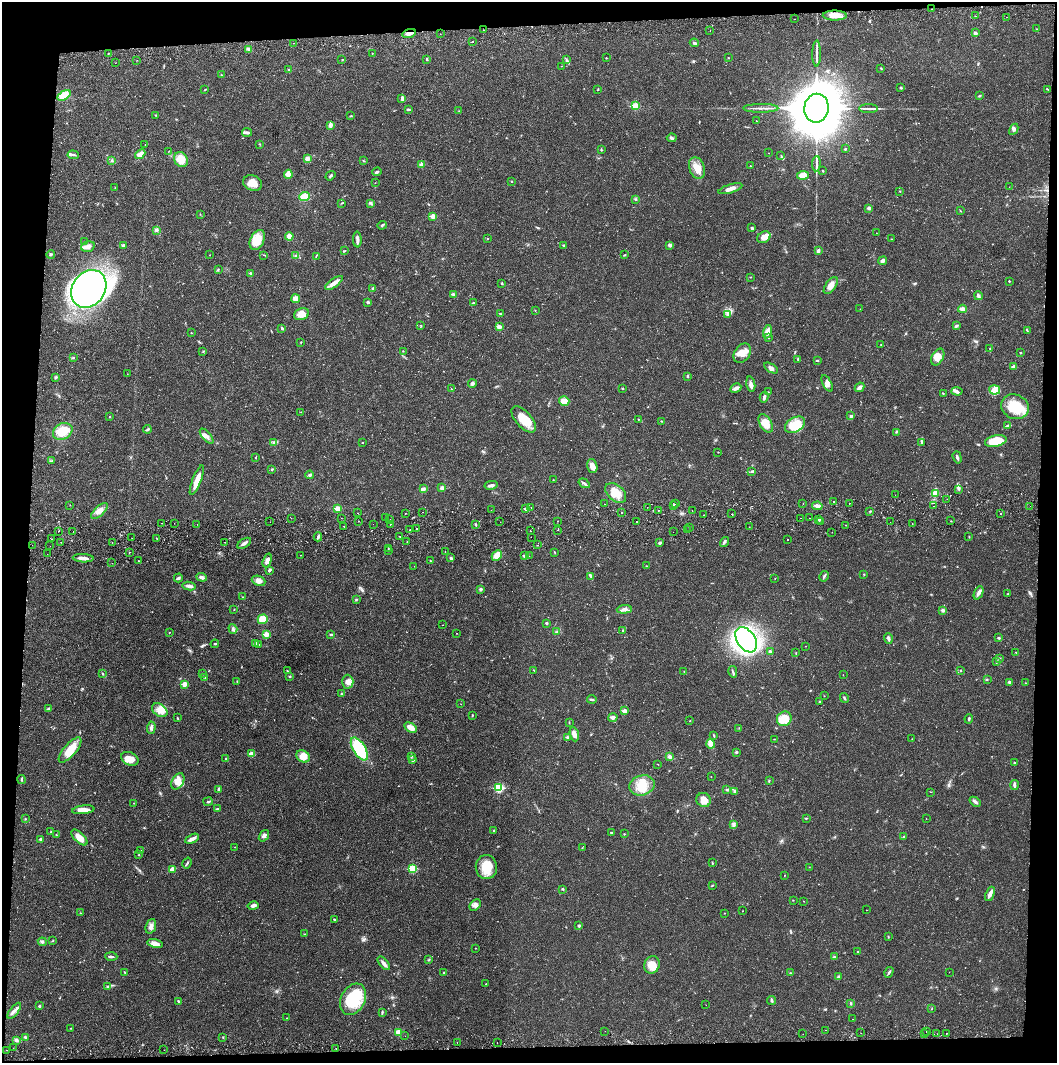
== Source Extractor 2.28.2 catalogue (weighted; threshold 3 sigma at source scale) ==
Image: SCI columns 4-4222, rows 72-4315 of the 4263 x 4373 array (HDU 1 of 3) = the unmasked area's bounding box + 8 px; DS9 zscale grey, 4 x 4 block average (1 PNG px = mean of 4 x 4 image px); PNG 1059 x 1065 px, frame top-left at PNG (2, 2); each listed source drawn as its Kron ellipse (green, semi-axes under 4 px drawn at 4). Shown black and unused: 8% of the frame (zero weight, under 2 of 3 exposures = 3% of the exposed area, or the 3 px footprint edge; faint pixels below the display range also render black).
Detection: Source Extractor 2.28.2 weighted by HDU 2 'WHT'. Background 0.0216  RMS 0.0035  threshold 0.0157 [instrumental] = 3 sigma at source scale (4.5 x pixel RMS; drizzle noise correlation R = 1.50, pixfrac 1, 0.05/0.05 arcsec/px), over >= 5 px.
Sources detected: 632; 2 too faint to see at this stretch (4 x 4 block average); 1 inside a brighter object's white glare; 11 cosmic-ray / hot-pixel residue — neither listed nor drawn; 8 coinciding with a brighter row at this scale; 24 inside a brighter listed object's ellipse — not listed separately; of the other 586, all 500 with FLUX_AUTO >= 0.51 (the completeness limit of this list) listed and drawn (86 fainter detections not listed), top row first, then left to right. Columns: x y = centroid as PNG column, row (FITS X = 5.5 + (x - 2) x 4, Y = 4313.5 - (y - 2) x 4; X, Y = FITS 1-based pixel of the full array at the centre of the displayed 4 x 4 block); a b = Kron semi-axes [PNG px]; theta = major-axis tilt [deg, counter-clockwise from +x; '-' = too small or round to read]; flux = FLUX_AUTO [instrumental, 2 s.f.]
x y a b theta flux
932 9 2 2 - 4.1
835 15 12 5 -1 23
975 16 2 2 - 0.6
1006 17 2 2 - 0.67
795 19 2 2 - 0.84
1036 29 2 2 - 0.93
483 30 2 2 - 2.1
710 31 2 2 - 1.8
409 33 7 2 16 13
975 33 3 3 - 4.9
440 34 2 2 - 2
473 42 2 2 - 2.5
293 43 2 2 - 0.71
694 43 4 2 - 3.6
248 49 3 3 - 4.3
108 53 2 2 - 1.2
372 53 2 2 - 0.69
817 54 13 2 89 7.2
606 58 2 2 - 1.6
728 58 2 2 - 1
427 59 3 2 - 1.4
137 60 2 2 - 0.63
342 60 2 2 - 0.75
567 60 2 2 - 1.4
115 63 2 2 - 0.67
562 66 2 2 - 0.62
881 68 2 2 - 1.8
289 70 2 2 - 3.4
221 75 2 2 - 1.1
901 88 3 2 - 2
598 89 3 2 - 1.3
1048 89 3 2 - 1.7
205 90 3 2 - 1.3
64 95 7 4 31 38
979 96 3 2 - 2.3
402 98 4 4 - 4.8
635 106 2 2 - 95
761 108 18 2 0 8.5
816 108 14 12 81 14000
869 108 9 2 0 5.4
408 109 3 2 - 2.7
459 111 2 2 - 0.63
156 115 2 2 - 1.1
351 116 3 2 - 1.5
756 121 2 2 - 0.78
330 125 4 3 - 9.2
1014 129 6 2 62 3.3
247 132 5 3 - 5.3
672 138 5 4 - 4.4
145 144 2 2 - 0.8
260 144 2 2 - 1.1
845 149 2 2 - 3.7
601 150 3 2 - 1.5
169 151 2 2 - 0.61
768 153 2 2 - 0.68
140 154 6 3 43 14
73 155 6 2 -7 3.7
781 156 2 2 - 0.57
307 159 4 3 - 9.8
112 160 3 2 - 1.4
181 160 8 6 -56 26
363 161 2 2 - 1
816 164 7 2 86 5.5
422 165 2 2 - 23
750 166 2 2 - 0.9
697 168 11 7 -71 23
823 171 2 2 - 1.3
377 172 5 2 - 3.9
288 174 4 3 - 22
803 175 6 4 6 15
330 176 5 2 - 2.6
512 182 2 2 - 1.2
253 183 9 7 -19 23
375 183 2 2 - 0.54
1009 187 2 2 - 0.51
115 188 2 2 - 0.8
730 189 12 3 17 13
900 191 3 2 - 0.97
304 196 5 4 - 27
636 199 3 2 - 1.6
342 203 2 2 - 0.75
371 204 2 2 - 1.5
869 208 3 3 - 5.4
961 211 2 2 - 0.83
200 214 3 2 - 0.71
433 216 2 2 - 35
382 225 5 2 - 2.6
752 228 3 2 - 2.8
157 230 4 2 - 2.8
876 233 2 2 - 0.52
289 236 4 3 - 16
764 237 7 5 29 16
357 239 8 2 -87 9.8
487 239 2 2 - 1
891 239 2 2 - 0.93
257 240 10 6 66 39
84 242 2 2 - 1.2
564 245 4 2 - 2.2
670 245 4 3 - 3.5
124 246 4 3 - 3.2
88 247 7 5 17 11
344 251 3 2 - 1.8
818 251 3 3 - 4.7
51 255 4 2 - 2.4
210 255 2 2 - 0.57
264 255 4 2 - 1.1
296 255 4 2 - 2
624 255 2 2 - 1.5
316 256 3 2 - 1.4
882 261 4 3 - 8.6
218 269 3 2 - 1.7
251 273 3 2 - 1.9
750 277 2 2 - 0.99
1009 281 2 2 - 1.8
334 283 10 3 36 13
502 283 2 2 - 3.4
831 286 10 5 54 14
89 289 20 16 54 1000
373 289 4 3 - 3.8
453 294 3 2 - 4.4
978 296 4 3 - 3.9
296 299 4 4 - 13
368 302 2 2 - 4.4
473 303 2 2 - 1.8
860 309 2 2 - 0.6
962 309 4 3 - 10
535 310 2 2 - 0.83
500 313 3 2 - 0.98
301 314 8 5 19 20
728 315 2 2 - 1.9
421 325 2 2 - 0.62
956 326 4 2 - 3.8
500 327 4 2 - 3.3
282 328 3 2 - 2.8
1027 331 2 2 - 0.96
767 332 7 4 72 14
191 333 2 2 - 0.83
768 338 2 2 - 1.1
301 342 2 2 - 0.87
881 345 2 2 - 0.77
990 348 2 2 - 1.2
403 351 2 2 - 0.89
203 352 2 2 - 1.1
742 353 10 7 55 20
1021 353 2 2 - 1.3
73 357 2 2 - 1.5
938 357 9 5 62 16
798 359 3 2 - 2.2
817 360 3 2 - 1.8
1014 367 2 2 - 17
771 368 8 3 -31 6.8
127 374 2 2 - 0.53
687 376 3 2 - 1.9
56 377 3 2 - 2
472 383 4 3 - 3.8
827 383 9 4 -63 8.4
751 384 8 3 -79 6.8
860 387 5 3 - 7.7
736 388 6 3 27 9.1
451 389 2 2 - 1.1
623 389 2 2 - 4.5
995 390 5 4 - 11
957 391 5 3 - 4.3
768 392 2 2 - 0.82
943 393 2 2 - 1.3
764 397 5 2 - 5
564 401 5 4 - 23
1015 407 14 12 -25 60
301 412 2 2 - 0.69
851 416 3 2 - 4.1
110 417 2 2 - 1.4
524 419 16 8 -49 43
638 419 2 2 - 0.93
661 421 2 2 - 1.2
766 423 10 6 -59 25
795 425 11 7 30 45
1007 426 3 2 - 2.6
147 429 4 2 - 2.5
63 431 10 8 28 52
896 432 3 2 - 1.7
207 436 9 3 -49 8
996 441 11 5 11 57
274 442 3 2 - 2.4
363 442 2 2 - 1.1
922 442 3 2 - 1.5
718 452 2 2 - 0.85
957 457 6 2 -73 4.5
255 458 2 2 - 1.3
52 461 2 2 - 0.92
592 466 7 5 -73 12
272 469 3 2 - 1.9
752 471 3 2 - 2.1
310 475 4 2 - 3.1
197 480 16 4 69 23
553 480 2 2 - 0.66
584 483 6 2 -35 4.3
491 485 7 2 11 8.1
442 488 3 3 - 5.6
423 489 2 2 - 9.8
959 489 2 2 - 1.4
616 493 12 7 -43 32
935 494 2 2 - 55
895 495 2 2 - 1.5
947 499 2 2 - 0.88
834 501 2 2 - 8.3
803 503 2 2 - 1.4
849 503 2 2 - 1.4
604 504 2 2 - 1.3
675 504 2 2 - 1.3
70 505 2 2 - 0.66
674 505 2 2 - 0.91
817 506 5 3 - 9.2
934 506 2 2 - 0.57
1030 506 2 2 - 0.68
531 507 2 2 - 1.3
647 507 2 2 - 0.93
338 508 2 2 - 47
525 509 3 2 - 2.1
491 510 2 2 - 1.1
658 510 2 2 - 2.3
692 510 2 2 - 0.63
99 511 10 4 43 13
870 511 2 2 - 1.1
422 512 2 2 - 1.5
622 512 2 2 - 2.8
358 513 2 2 - 0.53
406 513 2 2 - 2.2
1000 513 2 2 - 1.4
732 514 2 2 - 5
704 515 2 2 - 0.56
385 517 2 2 - 1.6
291 518 2 2 - 0.86
341 518 2 2 - 1.9
800 518 2 2 - 1.7
810 518 2 2 - 0.64
390 519 2 2 - 0.52
819 519 2 2 - 12
358 521 2 2 - 0.55
557 521 2 2 - 0.97
951 521 2 2 - 0.61
270 522 2 2 - 0.64
500 522 2 2 - 0.56
637 522 2 2 - 1.3
821 522 2 2 - 1.2
890 522 2 2 - 2
162 523 2 2 - 1.1
174 523 2 2 - 1.6
912 523 2 2 - 1.3
197 524 2 2 - 0.7
373 524 2 2 - 0.74
390 524 2 2 - 1.1
475 525 3 2 - 2.3
846 525 2 2 - 0.51
344 526 2 2 - 4.9
689 527 2 2 - 1.1
749 527 2 2 - 0.69
416 529 2 2 - 2.9
410 530 2 2 - 2.1
557 530 2 2 - 1.1
688 530 2 2 - 1.6
58 531 2 2 - 1.6
530 531 2 2 - 2.6
73 532 2 2 - 1.3
673 532 2 2 - 0.86
832 532 2 2 - 0.64
400 536 2 2 - 1.7
969 536 2 2 - 0.9
318 537 4 2 - 4.7
531 537 2 2 - 2
132 538 2 2 - 0.53
52 539 2 2 - 2.3
157 539 2 2 - 0.7
788 540 2 2 - 2.3
61 542 2 2 - 0.59
225 542 2 2 - 0.63
407 542 2 2 - 1.4
724 542 5 2 - 4.1
112 543 2 2 - 3.7
244 543 7 3 33 6.5
660 543 2 2 - 5
32 545 2 2 - 0.68
538 545 2 2 - 1.6
50 546 2 2 - 0.53
388 548 2 2 - 2.9
389 550 2 2 - 1.2
129 552 2 2 - 2
445 552 2 2 - 0.68
555 553 2 2 - 0.63
47 554 2 2 - 1.7
300 555 2 2 - 1.2
497 556 6 4 45 23
524 556 2 2 - 10
529 556 2 2 - 0.98
83 558 10 3 -3 11
451 558 3 3 - 3.3
138 561 2 2 - 0.98
267 561 7 3 72 11
430 561 2 2 - 1.4
112 563 2 2 - 0.63
414 566 2 2 - 0.63
646 566 2 2 - 0.93
269 570 4 3 - 3.3
864 574 2 2 - 1.1
590 576 3 2 - 1.5
824 576 5 2 - 3.6
202 577 5 3 - 7.5
178 578 4 3 - 3.8
775 579 2 2 - 0.63
259 581 7 5 -22 10
189 586 7 3 -6 6.8
481 589 2 2 - 5.5
978 593 7 3 66 7.7
1008 594 2 2 - 1.1
243 597 3 2 - 1.1
356 600 3 2 - 1.6
234 609 2 2 - 0.98
624 609 7 3 4 7.8
943 610 3 3 - 4.9
263 619 5 4 - 25
546 623 2 2 - 2.6
443 625 2 2 - 1.2
233 629 5 3 - 4.8
623 631 4 2 - 1.4
169 632 2 2 - 0.96
557 632 3 2 - 2.5
456 633 2 2 - 0.58
266 634 2 2 - 40
331 635 4 2 - 2
888 638 5 3 - 4.4
999 638 3 2 - 2.1
746 640 14 9 -56 570
255 643 3 3 - 4.8
215 644 4 2 - 1.7
258 644 3 2 - 1.1
805 646 2 2 - 0.52
770 652 4 2 - 4.8
1016 652 2 2 - 0.73
796 653 2 2 - 1.1
999 658 2 2 - 1.8
997 662 3 2 - 2.3
534 670 2 2 - 0.75
960 670 2 2 - 1.2
287 671 3 2 - 1.3
684 672 2 2 - 0.7
733 672 6 2 -78 3.1
203 673 2 2 - 0.51
102 674 3 2 - 1.6
843 675 2 2 - 0.72
290 676 2 2 - 4.1
205 677 2 2 - 1.2
987 679 3 2 - 1.3
237 682 2 2 - 1.8
348 682 7 5 -87 11
1010 682 3 2 - 5.6
1025 683 2 2 - 1.3
185 684 2 2 - 40
341 694 2 2 - 1.3
824 696 2 2 - 0.57
844 698 5 2 - 3
592 699 5 2 - 3.6
820 702 2 2 - 2
461 704 2 2 - 0.53
48 709 3 2 - 2.4
160 710 8 6 -34 16
625 711 2 2 - 25
472 716 3 2 - 1.4
613 717 5 3 - 5.6
177 718 2 2 - 1.3
784 719 7 7 - 29
969 719 5 2 - 2.6
690 721 2 2 - 0.9
569 722 2 2 - 0.86
151 728 6 3 87 5.1
411 728 7 4 -30 14
739 728 2 2 - 0.58
574 734 7 3 -72 12
714 736 3 2 - 1.6
567 737 4 2 - 2.5
774 739 2 2 - 0.7
912 739 2 2 - 0.73
711 744 4 3 - 18
359 749 13 6 -59 98
70 750 15 6 49 35
736 752 2 2 - 7.3
251 754 2 2 - 25
303 756 7 6 - 23
411 756 3 2 - 2.2
670 757 3 3 - 6.2
226 758 2 2 - 1.5
130 759 9 6 -26 19
413 760 3 2 - 4.6
1014 763 2 2 - 1.2
657 764 2 2 - 0.92
711 777 2 2 - 0.58
22 779 4 2 - 2.3
769 780 2 2 - 1.2
178 781 9 5 60 22
642 785 13 9 16 38
1014 785 5 2 - 6
499 788 2 2 - 190
218 789 4 2 - 4
726 789 2 2 - 1
734 791 3 2 - 2.4
930 792 2 2 - 0.68
704 800 7 7 - 17
208 802 5 2 - 2.6
975 802 6 3 -39 5.5
134 803 2 2 - 0.72
217 809 3 2 - 2.4
83 810 11 4 7 15
806 818 3 2 - 1.7
25 819 2 2 - 1.5
926 819 2 2 - 0.53
733 825 3 2 - 2.9
493 831 2 2 - 1.6
51 832 3 2 - 1.3
611 832 2 2 - 1.2
624 834 2 2 - 1.3
56 835 2 2 - 0.77
264 836 6 3 55 6
903 837 2 2 - 2.1
79 838 10 5 -44 18
40 839 2 2 - 3.4
192 839 7 4 25 8.1
235 847 2 2 - 0.52
582 848 2 2 - 0.6
141 851 2 2 - 1.4
139 855 2 2 - 0.99
187 863 6 2 60 2.7
712 863 3 2 - 1.5
486 867 12 10 -83 46
809 867 2 2 - 0.52
172 869 2 2 - 33
413 869 2 2 - 130
785 875 2 2 - 0.6
712 886 3 2 - 1.7
563 889 2 2 - 2
990 894 7 3 67 10
793 900 2 2 - 0.8
804 901 2 2 - 0.6
475 905 6 4 49 9.9
253 906 5 2 - 8.8
866 910 2 2 - 0.94
742 911 2 2 - 0.66
80 913 2 2 - 1.4
724 913 2 2 - 0.67
334 920 3 2 - 2.3
151 926 7 5 68 8.8
579 926 3 3 - 2.8
304 934 2 2 - 0.95
888 937 3 2 - 0.92
53 941 2 2 - 0.99
42 942 4 4 - 4.3
155 944 8 4 -12 13
475 948 2 2 - 0.77
857 951 2 2 - 0.91
111 956 6 2 -3 3.5
834 957 2 2 - 1.7
429 960 3 2 - 1.4
384 963 8 3 -49 6.8
652 965 9 7 67 24
125 972 3 2 - 1.7
444 972 2 2 - 0.89
889 972 5 2 - 3.7
949 972 2 2 - 0.62
791 973 4 2 - 2.2
839 977 4 2 - 5.9
486 984 2 2 - 0.51
107 987 2 2 - 1.1
353 999 16 12 61 100
179 1001 3 2 - 2.6
772 1001 4 2 - 2.3
851 1003 3 2 - 1.9
706 1005 2 2 - 0.78
39 1006 2 2 - 2.5
932 1009 2 2 - 0.8
14 1011 9 2 51 7.4
382 1012 3 2 - 1.7
287 1018 2 2 - 1.1
852 1019 2 2 - 0.79
71 1028 2 2 - 0.57
826 1030 2 2 - 1
605 1031 2 2 - 1.3
926 1031 2 2 - 1.3
399 1032 2 2 - 60
861 1033 2 2 - 0.96
947 1033 2 2 - 1.1
803 1034 2 2 - 0.79
925 1034 2 2 - 1.7
937 1034 2 2 - 0.93
405 1036 2 2 - 0.91
25 1037 2 2 - 6.7
223 1037 3 2 - 1.2
16 1040 4 3 - 4.7
457 1042 2 2 - 0.58
497 1042 2 2 - 1.5
13 1048 2 2 - 1
336 1048 2 2 - 1.1
7 1050 2 2 - 0.52
164 1050 2 2 - 0.52
Overlapping masked pixels (flux is a lower limit): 2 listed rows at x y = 932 9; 409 33
Diffuse or blended objects may show on this block-average render without a row.